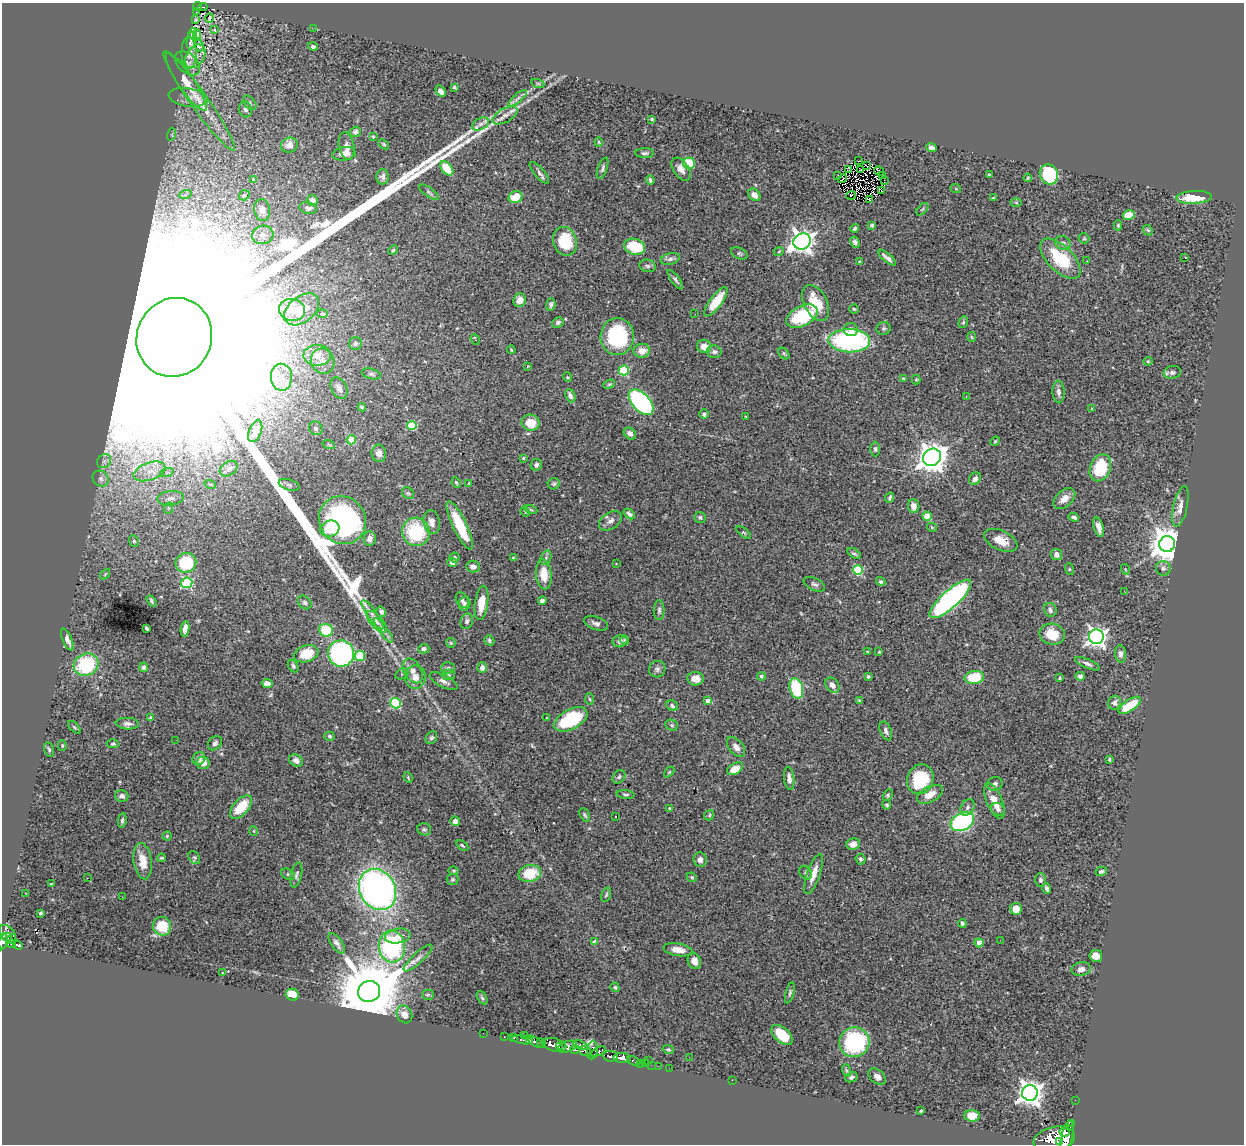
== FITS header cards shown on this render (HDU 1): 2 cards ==
NAXIS1  =                 1242
NAXIS2  =                 1142

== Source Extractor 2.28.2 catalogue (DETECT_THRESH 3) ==
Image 1242 x 1142 px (HDU 1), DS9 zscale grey, 1 PNG px = 1 image px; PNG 1246 x 1146 px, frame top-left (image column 1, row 1142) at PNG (2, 3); each listed source drawn as its Kron ellipse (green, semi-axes under 4 px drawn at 4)
Background 0.796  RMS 0.042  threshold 0.126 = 3 sigma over >= 5 px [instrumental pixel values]
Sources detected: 414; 2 with non-positive FLUX_AUTO (blend fragments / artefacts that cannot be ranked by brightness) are neither listed nor drawn; the other 412 listed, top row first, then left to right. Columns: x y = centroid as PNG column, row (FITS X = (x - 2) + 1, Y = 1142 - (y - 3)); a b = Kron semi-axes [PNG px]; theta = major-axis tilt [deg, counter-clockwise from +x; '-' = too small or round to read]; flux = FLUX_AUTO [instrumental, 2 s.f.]
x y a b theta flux
197 7 4 4 - 7.4e+01
203 7 4 2 - 1.4e+01
197 12 3 3 - 1.4e+01
209 18 5 2 - 2.0e+00
196 20 3 2 - 2.8e+00
314 28 2 2 - 2.0e+00
214 30 4 3 - 2.5e+00
193 33 5 3 - 4.4e+00
197 34 4 3 - 1.9e+00
191 41 8 4 83 5.3e+00
199 45 6 3 -66 3.4e+00
313 47 5 4 - 6.6e+00
189 52 16 7 -89 1.9e+01
195 56 13 8 56 2.1e+01
188 63 14 9 -41 2.1e+01
186 82 34 8 -56 4.6e+01
538 84 6 4 -19 3.8e+00
454 87 3 3 - 3.2e+00
440 91 6 4 -58 1.3e+01
188 97 20 9 -9 2.6e+01
518 98 12 4 40 9.0e+00
199 101 60 9 -55 7.9e+01
250 103 8 5 -50 6.5e+00
245 109 8 6 -73 8.8e+00
505 115 14 7 29 1.7e+01
652 119 3 2 - 3.0e+00
481 124 9 5 27 1.0e+01
355 132 5 5 - 7.9e+00
172 134 6 4 73 3.6e+00
373 136 4 3 - 3.0e+00
599 142 4 3 - 2.7e+00
384 144 6 4 -40 3.8e+00
289 145 8 7 - 1.6e+01
346 146 14 7 -79 1.9e+01
931 148 5 4 - 1.1e+01
645 153 9 5 2 6.7e+00
344 154 12 6 8 2.6e+01
858 161 2 2 - 2.6e+00
689 163 6 5 - 8.1e+01
866 166 3 2 - 2.2e+00
447 168 8 5 -52 5.8e+01
602 168 11 4 71 7.5e+00
681 169 13 7 -56 2.0e+01
849 169 3 2 - 1.1e+00
860 170 2 2 - 9.7e-02
879 171 5 4 - 9.1e+00
539 173 13 5 -49 9.3e+00
1049 174 10 9 - 2.0e+02
838 175 2 2 - 5.1e+00
989 175 3 2 - 2.5e+00
883 176 3 2 - 2.0e+00
383 177 7 6 - 1.0e+01
1028 178 4 3 - 2.8e+00
842 179 4 2 - 2.3e+00
253 180 4 4 - 3.9e+00
650 180 4 3 - 4.9e+00
884 180 2 2 - 2.3e+00
956 189 5 3 - 2.6e+00
882 191 2 2 - 8.8e-01
429 192 11 4 -36 6.4e+00
185 195 6 4 19 5.6e+00
244 195 5 5 - 4.4e+00
754 195 7 5 -45 1.6e+01
851 195 5 2 - 1.1e+00
516 197 7 6 - 6.2e+01
1194 197 18 6 2 8.5e+01
993 198 4 3 - 2.5e+00
313 200 5 5 - 1.7e+01
870 200 3 2 - 4.3e+00
1016 202 6 4 -2 3.2e+00
308 208 9 6 -12 1.1e+01
922 209 7 3 45 2.8e+00
262 210 11 8 -81 1.7e+01
1129 215 6 5 - 5.3e+01
872 225 4 3 - 7.8e+00
1118 225 5 4 - 4.2e+00
855 228 4 3 - 5.9e+00
1148 230 6 4 -44 3.8e+00
263 235 11 9 13 1.7e+01
1084 238 5 5 - 3.8e+00
565 241 14 11 -69 1.0e+02
802 241 9 8 - 2.2e+03
855 242 6 4 -61 1.0e+01
1063 243 8 7 - 8.3e+00
634 247 11 8 -15 1.2e+02
393 250 5 4 - 3.1e+00
779 251 5 3 - 2.5e+00
739 253 9 5 -27 5.3e+00
887 258 11 3 -39 1.0e+01
1185 258 3 2 - 4.4e+00
670 259 9 5 15 8.9e+00
1060 259 25 12 -45 1.4e+02
1087 261 3 2 - 4.5e+00
859 262 4 3 - 3.0e+00
648 266 8 6 -15 7.5e+00
675 280 11 4 -54 7.2e+00
520 300 7 6 - 2.2e+01
716 302 17 6 53 8.2e+01
816 303 19 11 -63 7.6e+01
551 304 6 4 84 6.9e+00
302 309 20 13 39 6.4e+01
854 309 5 4 - 3.1e+00
292 310 13 11 -12 3.9e+01
322 313 5 3 - 3.3e+00
695 314 3 2 - 5.7e+00
802 316 17 10 26 1.7e+02
963 322 6 4 70 4.5e+00
558 323 6 5 - 6.0e+00
883 328 7 6 - 6.4e+00
851 330 7 6 - 1.4e+01
174 337 40 37 64 1.2e+06
617 337 18 16 85 2.7e+02
972 337 5 3 - 2.7e+00
475 339 6 3 -70 3.7e+00
849 341 21 11 -2 4.4e+02
355 343 6 6 - 6.8e+00
704 346 7 6 - 2.6e+01
511 350 4 3 - 2.6e+00
642 351 8 7 - 2.7e+01
714 352 7 6 - 9.0e+00
784 353 6 4 -49 4.6e+00
317 355 14 10 2 4.1e+01
323 361 13 11 -64 2.8e+01
1148 361 4 4 - 3.1e+00
528 366 4 3 - 2.6e+00
624 370 5 5 - 1.9e+02
1172 372 8 6 12 8.7e+00
371 374 10 5 -15 7.0e+00
281 377 13 10 -87 3.5e+01
567 377 5 3 - 2.6e+00
903 379 4 3 - 3.2e+00
916 379 5 4 - 3.0e+00
609 384 6 4 22 4.0e+00
339 388 11 7 -63 1.3e+01
1059 392 11 6 -87 1.1e+01
570 396 7 5 -67 1.4e+01
966 397 4 2 - 2.0e+00
641 402 15 8 -47 5.6e+02
362 407 4 3 - 4.7e+00
1092 409 4 2 - 1.8e+00
704 414 5 4 - 7.5e+00
746 417 3 2 - 2.2e+00
530 423 9 8 - 4.8e+01
412 425 5 4 - 1.3e+02
316 428 7 6 - 7.1e+00
255 431 11 6 69 3.5e+01
630 434 7 5 -39 1.2e+01
351 440 4 4 - 9.5e+01
995 441 5 4 - 3.1e+00
329 445 6 4 -20 3.3e+00
875 449 7 4 -89 6.5e+00
379 453 8 7 - 1.9e+01
932 457 9 8 - 4.1e+03
523 458 3 3 - 3.0e+00
104 461 8 6 45 9.9e+00
536 465 6 5 - 8.0e+00
1100 468 14 10 66 1.2e+02
229 469 10 7 34 9.4e+00
149 471 16 8 19 4.1e+01
167 472 7 4 19 6.3e+00
101 479 8 7 - 1.2e+01
975 479 7 5 55 1.2e+01
456 482 5 3 - 3.5e+00
469 483 2 2 - 1.7e+00
210 484 6 3 -18 2.9e+00
554 484 6 5 - 5.0e+00
289 485 11 5 -18 7.6e+00
408 493 6 5 - 4.3e+00
890 497 6 4 66 4.8e+00
170 498 13 7 7 1.8e+01
1064 498 13 8 42 2.5e+01
914 506 7 5 -84 2.3e+01
1180 506 21 7 77 2.6e+01
169 508 6 3 69 3.8e+00
531 510 6 4 -19 4.1e+00
525 512 5 3 - 3.3e+00
629 514 6 4 -40 9.6e+00
927 516 4 4 - 7.7e+01
1074 517 5 3 - 7.0e+00
700 518 6 5 - 5.5e+00
342 520 24 23 - 7.5e+02
610 521 12 8 32 1.6e+01
432 522 12 8 -80 1.9e+01
460 525 26 7 -65 1.2e+02
932 527 5 4 - 3.1e+00
1099 527 10 4 -72 1.7e+01
330 529 10 8 22 5.6e+01
416 532 14 13 - 1.8e+02
744 532 8 4 -38 4.3e+00
370 539 7 6 - 1.5e+01
1001 540 18 9 -25 3.7e+01
134 541 6 4 -69 4.8e+00
1167 544 8 8 - 6.3e+03
854 553 7 3 -32 5.2e+00
1057 554 6 5 - 1.6e+01
454 557 5 5 - 5.7e+00
513 558 4 4 - 2.3e+00
546 558 7 5 70 6.0e+00
186 563 10 9 - 1.6e+02
452 563 5 4 - 1.5e+01
616 564 3 2 - 1.7e+00
473 566 7 6 - 1.6e+01
1163 568 7 7 - 1.0e+01
1069 569 6 4 -72 3.6e+00
1125 569 5 3 - 2.5e+00
858 570 5 5 - 1.8e+02
105 574 6 4 47 3.6e+00
544 574 15 8 -84 4.5e+01
881 582 5 4 - 4.4e+00
187 583 5 5 - 2.1e+02
814 584 11 6 -26 8.5e+00
1124 591 3 2 - 3.0e+00
950 599 27 8 42 8.6e+02
462 600 8 6 -62 8.4e+00
152 601 6 3 -59 4.8e+00
542 601 4 4 - 1.2e+01
305 602 7 6 - 6.8e+00
465 603 7 5 78 7.6e+00
481 603 17 6 82 5.4e+01
659 610 10 5 89 7.3e+00
1050 610 7 6 - 8.3e+00
381 612 5 4 - 6.5e+00
372 615 17 5 -55 1.5e+01
467 621 8 6 68 8.3e+00
376 622 13 6 -48 1.4e+01
596 623 12 6 -18 1.1e+01
147 628 4 3 - 6.9e+00
185 629 8 4 81 1.6e+01
326 630 7 6 - 1.1e+02
384 630 15 4 -55 1.2e+01
1052 634 13 10 -14 6.8e+01
1096 637 7 7 - 1.3e+03
67 639 12 4 -66 1.4e+01
489 640 5 4 - 5.6e+00
625 640 5 3 - 3.6e+00
620 641 7 6 - 1.1e+01
451 643 5 4 - 3.3e+00
424 649 5 5 - 9.4e+00
867 652 4 4 - 2.5e+00
879 652 3 3 - 2.6e+00
341 653 13 13 - 5.4e+02
306 654 12 8 16 8.1e+01
1121 654 8 5 -83 1.2e+01
360 656 5 5 - 1.2e+02
1087 664 13 4 -23 9.2e+00
86 665 13 11 26 1.9e+02
293 666 7 4 -63 5.6e+00
144 667 5 4 - 8.1e+00
448 668 7 5 3 5.9e+00
482 668 5 4 - 1.5e+01
657 669 8 8 - 9.3e+00
413 671 13 8 -60 2.1e+01
402 674 7 4 30 5.0e+00
448 675 6 5 - 5.7e+00
761 676 4 4 - 6.1e+00
868 676 3 3 - 4.1e+00
1080 676 5 4 - 1.0e+01
415 677 11 10 - 2.5e+01
974 677 10 6 8 9.7e+01
1060 678 3 3 - 2.7e+00
696 679 8 7 - 2.7e+01
444 681 15 6 -27 1.4e+01
267 683 5 4 - 1.8e+01
832 685 8 6 -53 2.0e+01
796 688 10 6 -76 1.5e+02
590 699 5 3 - 3.7e+00
859 700 4 3 - 3.4e+00
708 701 4 4 - 2.8e+01
396 703 5 5 - 2.1e+02
1114 703 7 6 - 9.6e+00
1130 705 13 5 34 8.2e+01
672 706 6 5 - 7.5e+00
151 718 4 3 - 6.6e+00
546 718 3 2 - 2.6e+00
571 719 18 10 28 2.0e+02
127 724 12 5 -3 1.2e+01
672 725 6 5 - 5.2e+00
74 727 8 4 -45 4.1e+00
886 731 10 5 -68 9.9e+00
329 736 5 4 - 5.5e+00
431 738 7 5 57 6.5e+00
176 740 2 2 - 2.4e+00
215 743 8 6 43 8.4e+00
113 744 6 4 1 4.1e+00
62 746 5 4 - 3.7e+00
736 747 12 7 -51 1.8e+01
49 749 7 5 -77 5.8e+00
199 759 7 6 - 1.4e+01
1109 759 3 2 - 3.2e+00
296 761 7 6 - 1.4e+01
203 763 7 6 - 2.1e+01
735 769 9 5 30 3.7e+01
669 772 6 3 45 3.0e+00
408 777 5 3 - 3.2e+00
619 777 7 5 49 6.5e+00
789 778 11 5 -83 1.4e+01
920 779 15 13 68 1.6e+02
995 784 8 7 - 9.2e+00
626 794 9 4 -5 5.6e+00
930 794 14 7 28 3.4e+01
888 795 6 4 62 4.6e+00
122 796 7 5 -17 8.9e+00
994 801 19 7 -67 4.2e+01
887 805 4 4 - 4.7e+00
241 807 14 7 48 8.7e+01
967 807 9 6 58 9.3e+00
669 808 4 3 - 2.6e+00
998 809 7 6 - 1.0e+01
585 815 7 4 -62 5.3e+00
709 815 5 4 - 4.4e+00
616 817 3 2 - 2.9e+00
122 820 7 4 83 5.4e+00
455 821 5 4 - 1.4e+01
962 822 12 8 27 5.2e+02
424 829 7 6 - 6.1e+00
254 831 5 3 - 2.3e+00
167 836 4 4 - 3.7e+00
853 844 7 6 - 2.2e+01
462 845 7 3 -35 4.0e+00
194 857 7 5 -54 5.0e+00
161 858 4 3 - 4.0e+00
860 859 5 5 - 5.4e+00
700 860 7 6 - 1.3e+01
143 861 18 9 -82 5.5e+01
454 871 5 4 - 3.0e+00
1101 871 6 4 14 5.9e+00
530 873 11 8 12 8.3e+01
806 873 7 6 - 6.2e+00
288 874 7 5 -28 5.6e+00
814 874 21 6 71 3.5e+01
296 875 13 5 77 8.0e+00
692 877 5 4 - 4.1e+00
88 878 2 2 - 1.5e+00
453 879 6 5 - 4.8e+00
1040 880 7 5 -89 7.5e+00
51 884 3 2 - 1.6e+00
1047 888 5 3 - 7.1e+00
377 889 21 17 -59 1.2e+03
26 893 2 2 - 1.8e+00
606 895 7 4 71 4.7e+00
122 897 2 2 - 1.4e+00
1016 909 6 5 - 2.9e+01
40 913 3 2 - 3.1e+00
962 923 4 3 - 5.6e+00
162 926 9 9 - 8.7e+01
8 934 10 6 -50 2.9e+02
398 936 13 7 9 2.4e+01
7 937 4 3 - 1.1e+02
11 939 5 2 - 5.2e+01
1000 940 2 2 - 2.6e+01
3 941 8 3 80 2.0e+02
595 942 4 4 - 1.4e+01
337 943 12 5 -54 1.0e+01
979 943 4 4 - 4.8e+01
12 944 4 3 - 1.1e+02
18 945 5 3 - 9.4e+01
392 946 16 13 -82 3.7e+02
678 950 14 6 -9 3.3e+01
1096 956 6 6 - 2.8e+01
418 958 19 5 43 1.6e+01
694 961 8 6 -67 2.2e+01
1081 969 10 6 11 1.6e+01
223 973 4 2 - 1.9e+00
615 987 5 4 - 4.6e+00
369 991 11 10 - 3.3e+04
790 993 11 4 75 5.9e+00
292 995 6 6 - 5.9e+01
428 995 5 5 - 4.3e+00
482 998 7 4 -62 4.8e+00
404 1014 9 7 -60 2.5e+01
483 1033 2 2 - 7.7e+00
782 1035 12 7 -43 9.8e+01
524 1036 2 2 - 3.4e+01
504 1037 3 3 - 4.0e+01
514 1037 3 3 - 1.2e+02
522 1040 10 3 -9 8.7e+01
530 1041 3 3 - 1.6e+02
535 1042 8 4 -35 5.8e+02
854 1042 15 15 - 3.2e+02
542 1043 5 4 - 4.6e+02
554 1045 12 6 -15 1.6e+03
580 1045 7 4 -21 1.6e+02
559 1046 4 2 - 2.6e+02
567 1047 10 5 19 5.9e+02
668 1049 6 4 -14 3.8e+00
575 1050 5 3 - 2.3e+02
592 1050 9 5 83 4.0e+02
585 1051 6 5 - 3.7e+02
598 1051 8 3 26 2.2e+02
610 1056 7 5 -6 8.1e+02
689 1057 3 2 - 1.9e+00
622 1058 9 5 -6 1.0e+03
648 1060 2 2 - 1.8e+01
634 1061 7 3 -21 5.5e+01
641 1063 2 2 - 1.3e+01
645 1063 2 2 - 9.4e+00
651 1065 2 2 - 9.3e+00
658 1066 2 2 - 6.1e+00
669 1068 2 2 - 9.2e+00
846 1070 6 4 -70 4.0e+00
851 1077 6 5 - 6.5e+00
877 1077 10 6 -40 1.3e+01
732 1080 2 2 - 2.3e+01
1030 1093 8 8 - 2.5e+03
1075 1100 2 2 - 7.0e+00
921 1111 3 2 - 3.8e+00
972 1116 7 6 - 3.6e+01
1071 1123 2 2 - 5.4e+02
1064 1132 5 5 - 7.5e+02
1054 1139 21 12 13 4.2e+03
1067 1139 19 5 78 3.0e+03
1059 1141 2 2 - 4.7e+03
At the frame edge (FLAGS 8, measured only in part): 2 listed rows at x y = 3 941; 1067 1139
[2 non-positive-flux detections neither listed nor drawn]